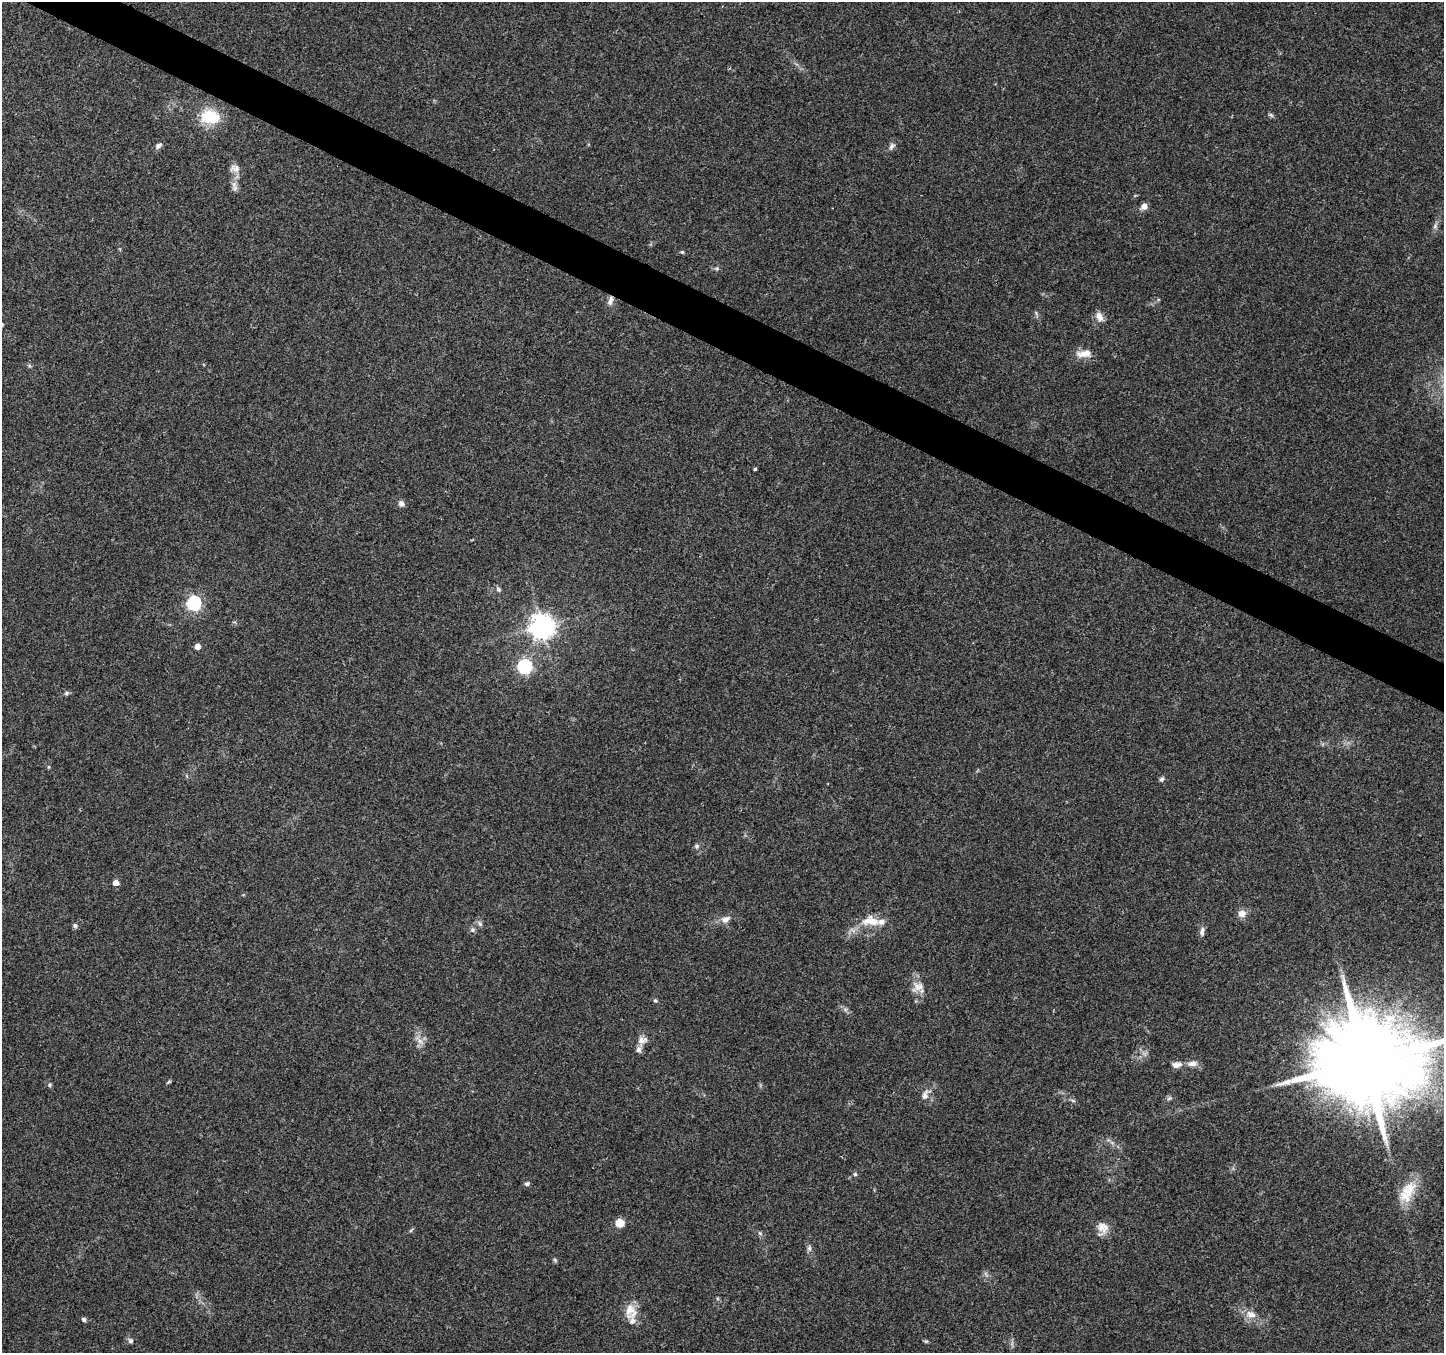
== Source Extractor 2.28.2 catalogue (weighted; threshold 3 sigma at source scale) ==
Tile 11 of 4 x 4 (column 3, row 3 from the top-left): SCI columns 2885-4326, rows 1551-2901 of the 5776 x 5870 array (HDU 1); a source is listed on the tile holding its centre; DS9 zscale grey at full resolution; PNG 1446 x 1355 px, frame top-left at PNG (2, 2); no overlay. Shown black and unused: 3% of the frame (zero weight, under 3 of 4 exposures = <1% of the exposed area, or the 3 px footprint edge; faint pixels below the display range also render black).
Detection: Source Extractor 2.28.2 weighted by HDU 2 'WHT'; one run over the whole footprint, this tile lists its part. Background 0.0518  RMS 0.0036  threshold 0.0162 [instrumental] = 3 sigma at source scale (4.5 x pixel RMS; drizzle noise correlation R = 1.50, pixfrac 1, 0.0396/0.0396 arcsec/px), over >= 5 px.
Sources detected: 58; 3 inside a brighter listed object's ellipse — not listed separately; the other 55 listed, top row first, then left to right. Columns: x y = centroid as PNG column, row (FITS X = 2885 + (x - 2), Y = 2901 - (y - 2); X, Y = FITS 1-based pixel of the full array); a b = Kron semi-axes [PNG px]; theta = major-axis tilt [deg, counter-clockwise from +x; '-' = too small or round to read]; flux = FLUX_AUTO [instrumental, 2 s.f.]
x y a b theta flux
1271 115 7 4 -45 0.66
210 117 23 17 -3 13
158 145 8 6 40 1.5
892 146 12 6 61 1.3
235 168 15 10 -8 2.5
235 188 9 8 - 1.4
1144 206 6 5 - 2.8
1435 226 9 6 71 1.1
682 252 5 4 - 0.45
717 268 6 5 - 0.63
610 301 14 6 75 1.9
1099 316 12 8 -65 2.7
1084 354 22 9 6 3.8
755 469 3 3 - 0.44
401 504 8 7 - 1.5
498 589 7 6 - 0.88
194 603 6 6 - 66
542 626 8 8 - 340
197 646 5 5 - 2.6
525 666 6 6 - 69
66 693 7 5 22 0.69
1162 779 7 5 59 0.82
697 846 7 6 - 0.85
116 883 5 5 - 2.8
1242 914 10 9 - 2.5
725 919 12 8 27 2.5
871 921 26 13 -4 6.4
480 924 8 5 -62 0.97
75 926 7 6 - 0.83
472 930 6 6 - 0.93
1202 931 13 6 84 1.4
917 986 17 11 49 3.5
655 1000 6 4 -16 0.57
642 1040 14 10 7 2.4
420 1041 7 7 - 1.8
1365 1062 26 23 31 7800
1192 1064 13 7 4 2.3
1176 1065 12 7 6 2.3
168 1082 7 4 27 0.49
49 1085 6 4 90 0.51
925 1095 15 8 73 2.3
1170 1098 8 4 30 0.73
1073 1101 7 4 -20 0.61
855 1174 5 5 - 0.57
527 1184 7 5 10 0.81
1407 1192 33 17 59 9.3
620 1223 10 9 - 3.5
1102 1228 17 14 75 3.8
809 1248 8 6 90 1
555 1260 7 4 -46 0.53
631 1311 21 15 -83 5.5
1251 1314 15 10 -17 3.4
84 1319 6 5 - 0.87
131 1341 7 7 - 1
926 1341 6 4 18 0.44
Overlapping masked pixels (flux is a lower limit): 2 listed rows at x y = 610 301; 1365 1062
Isophote crosses this tile's border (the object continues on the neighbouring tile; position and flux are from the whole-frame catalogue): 1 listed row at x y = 1365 1062